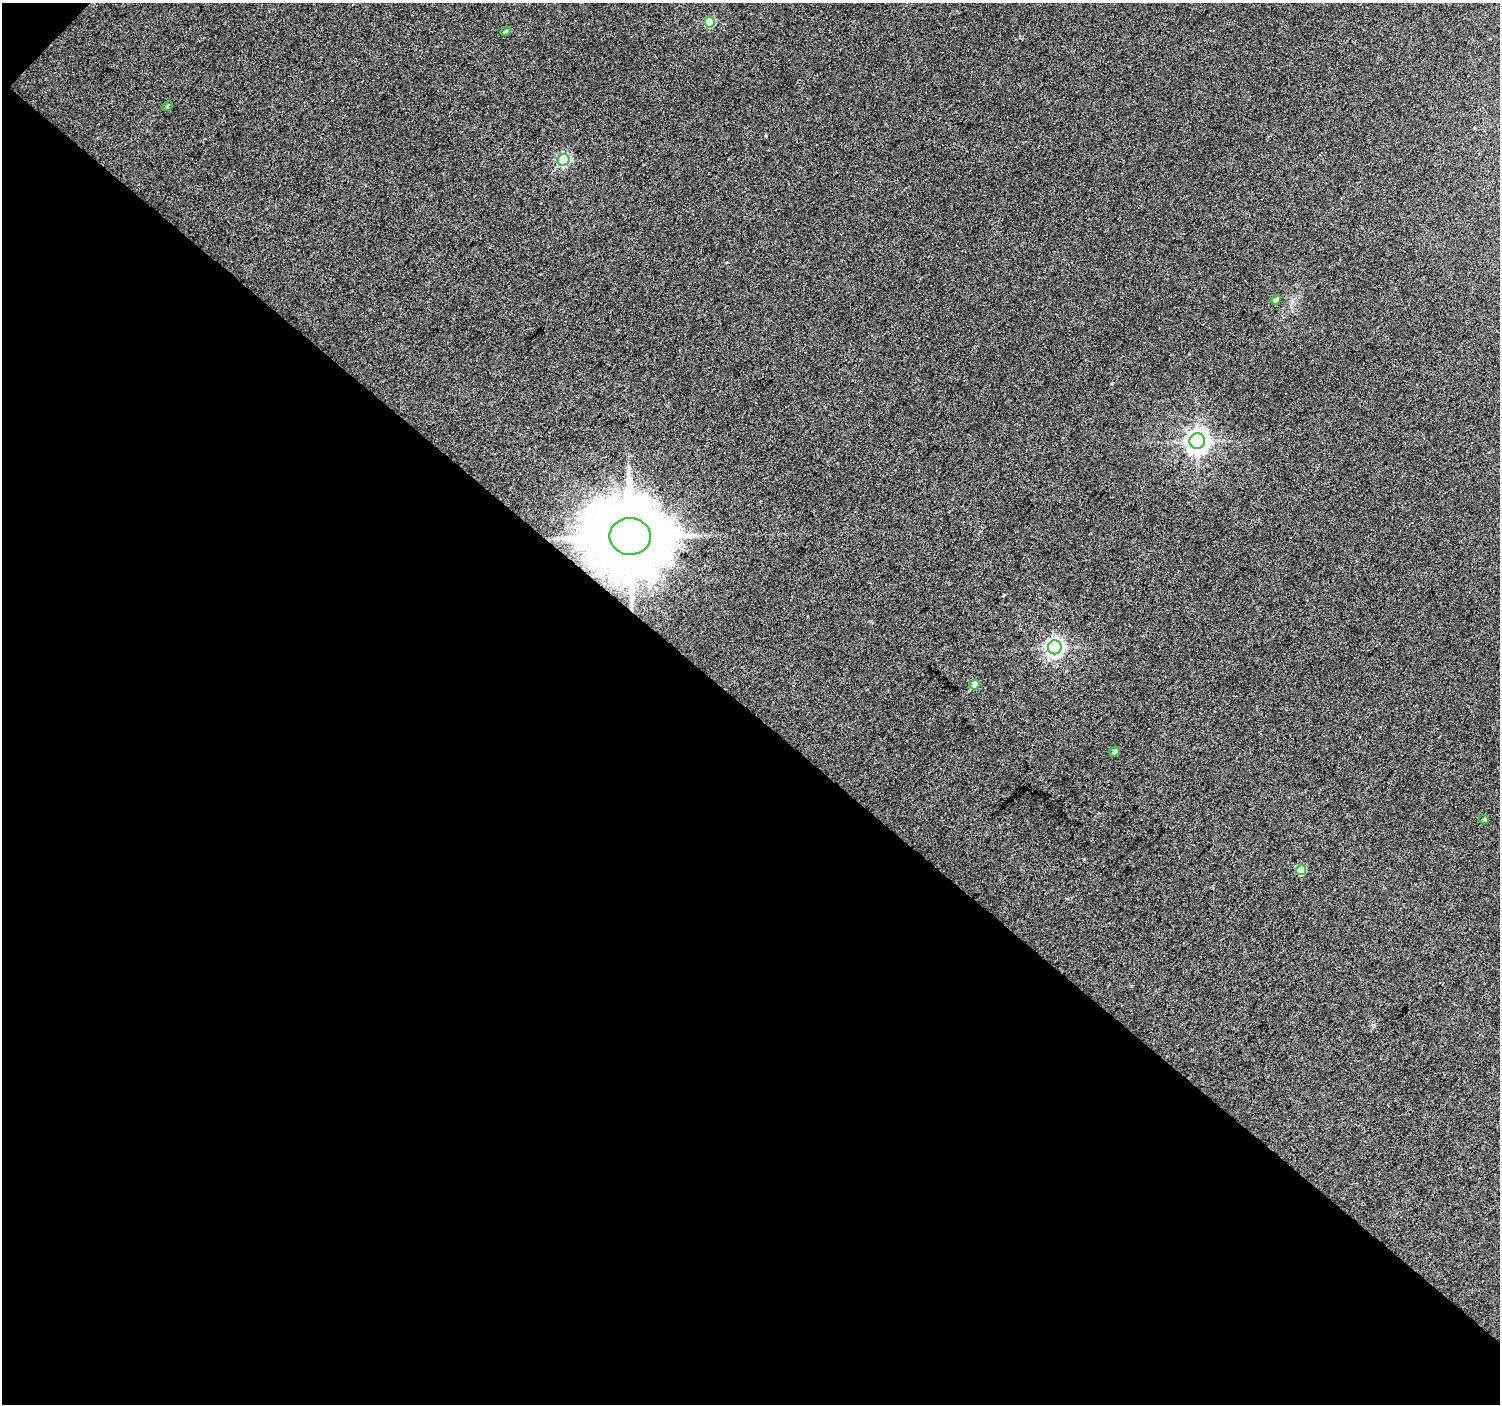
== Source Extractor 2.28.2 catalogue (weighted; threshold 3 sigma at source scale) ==
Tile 3 of 2 x 2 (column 1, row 2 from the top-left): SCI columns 3-1500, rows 109-1510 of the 2999 x 3003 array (HDU 1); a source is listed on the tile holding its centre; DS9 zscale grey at full resolution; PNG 1502 x 1406 px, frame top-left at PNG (2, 3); each listed source drawn as its Kron ellipse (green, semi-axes under 4 px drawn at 4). Shown black and unused: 50% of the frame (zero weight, under 3 of 4 exposures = <1% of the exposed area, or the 3 px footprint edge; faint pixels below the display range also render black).
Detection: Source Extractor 2.28.2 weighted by HDU 2 'WHT'; one run over the whole footprint, this tile lists its part. Background 0.0402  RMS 0.0086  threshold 0.0388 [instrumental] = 3 sigma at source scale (4.5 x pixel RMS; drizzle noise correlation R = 1.50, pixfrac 1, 0.0396/0.0396 arcsec/px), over >= 5 px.
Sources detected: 12; all 12 listed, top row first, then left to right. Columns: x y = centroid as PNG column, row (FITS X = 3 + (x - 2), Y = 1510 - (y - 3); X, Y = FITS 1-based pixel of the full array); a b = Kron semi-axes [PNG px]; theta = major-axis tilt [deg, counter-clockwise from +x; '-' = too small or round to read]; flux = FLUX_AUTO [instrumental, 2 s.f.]
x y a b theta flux
710 22 5 5 - 37
506 31 5 4 - 1.5
168 106 6 4 28 1.2
564 160 6 5 - 110
1276 300 5 4 - 4.7
1197 441 8 7 - 720
630 536 20 18 -3 11000
1055 647 7 7 - 340
975 685 5 4 - 14
1115 752 5 5 - 2.5
1484 819 5 4 - 0.96
1301 870 5 5 - 31
Overlapping masked pixels (flux is a lower limit): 1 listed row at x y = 630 536